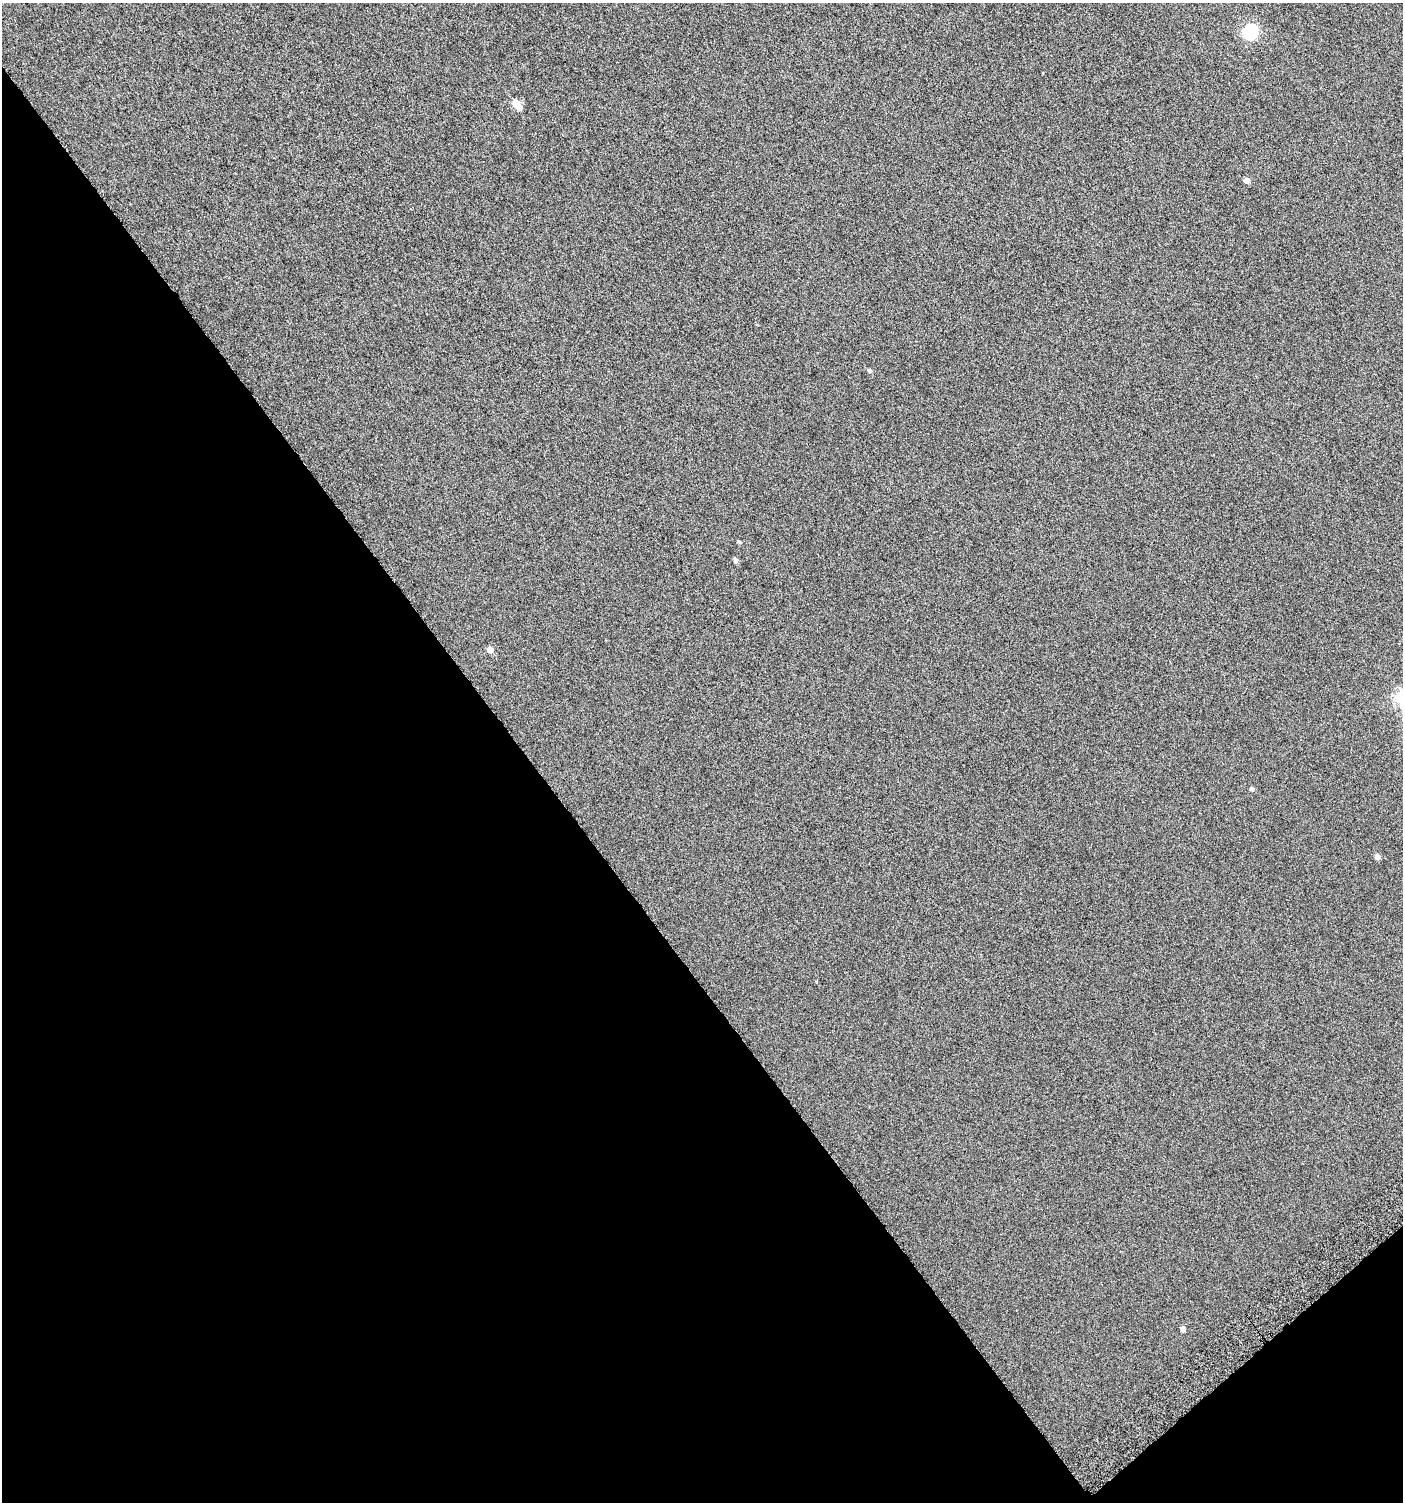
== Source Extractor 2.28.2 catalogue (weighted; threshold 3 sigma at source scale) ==
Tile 14 of 4 x 4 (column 2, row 4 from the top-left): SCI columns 1638-3038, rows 28-1527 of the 6008 x 6064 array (HDU 1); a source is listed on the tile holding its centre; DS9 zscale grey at full resolution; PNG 1405 x 1504 px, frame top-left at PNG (2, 3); no overlay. Shown black and unused: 39% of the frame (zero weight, under 4 of 8 exposures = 2% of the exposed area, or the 3 px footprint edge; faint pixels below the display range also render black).
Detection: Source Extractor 2.28.2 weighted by HDU 2 'WHT'; one run over the whole footprint, this tile lists its part. Background -0.0786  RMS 0.26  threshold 1.07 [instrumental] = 3 sigma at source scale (4.09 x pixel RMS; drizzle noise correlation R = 1.36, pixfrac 0.8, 0.0396/0.0396 arcsec/px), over >= 5 px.
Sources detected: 10; all 10 listed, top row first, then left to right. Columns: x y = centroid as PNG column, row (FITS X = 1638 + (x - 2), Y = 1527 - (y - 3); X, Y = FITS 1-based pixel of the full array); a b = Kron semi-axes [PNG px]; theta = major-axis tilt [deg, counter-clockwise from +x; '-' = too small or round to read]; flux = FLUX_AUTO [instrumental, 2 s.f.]
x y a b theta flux
1250 32 8 6 44 3400
516 104 5 5 - 690
1246 181 5 4 - 160
869 371 5 4 - 49
739 542 5 4 - 30
735 560 6 5 - 62
490 650 5 5 - 170
1252 789 5 4 - 55
1377 857 5 4 - 100
1183 1329 5 4 - 100